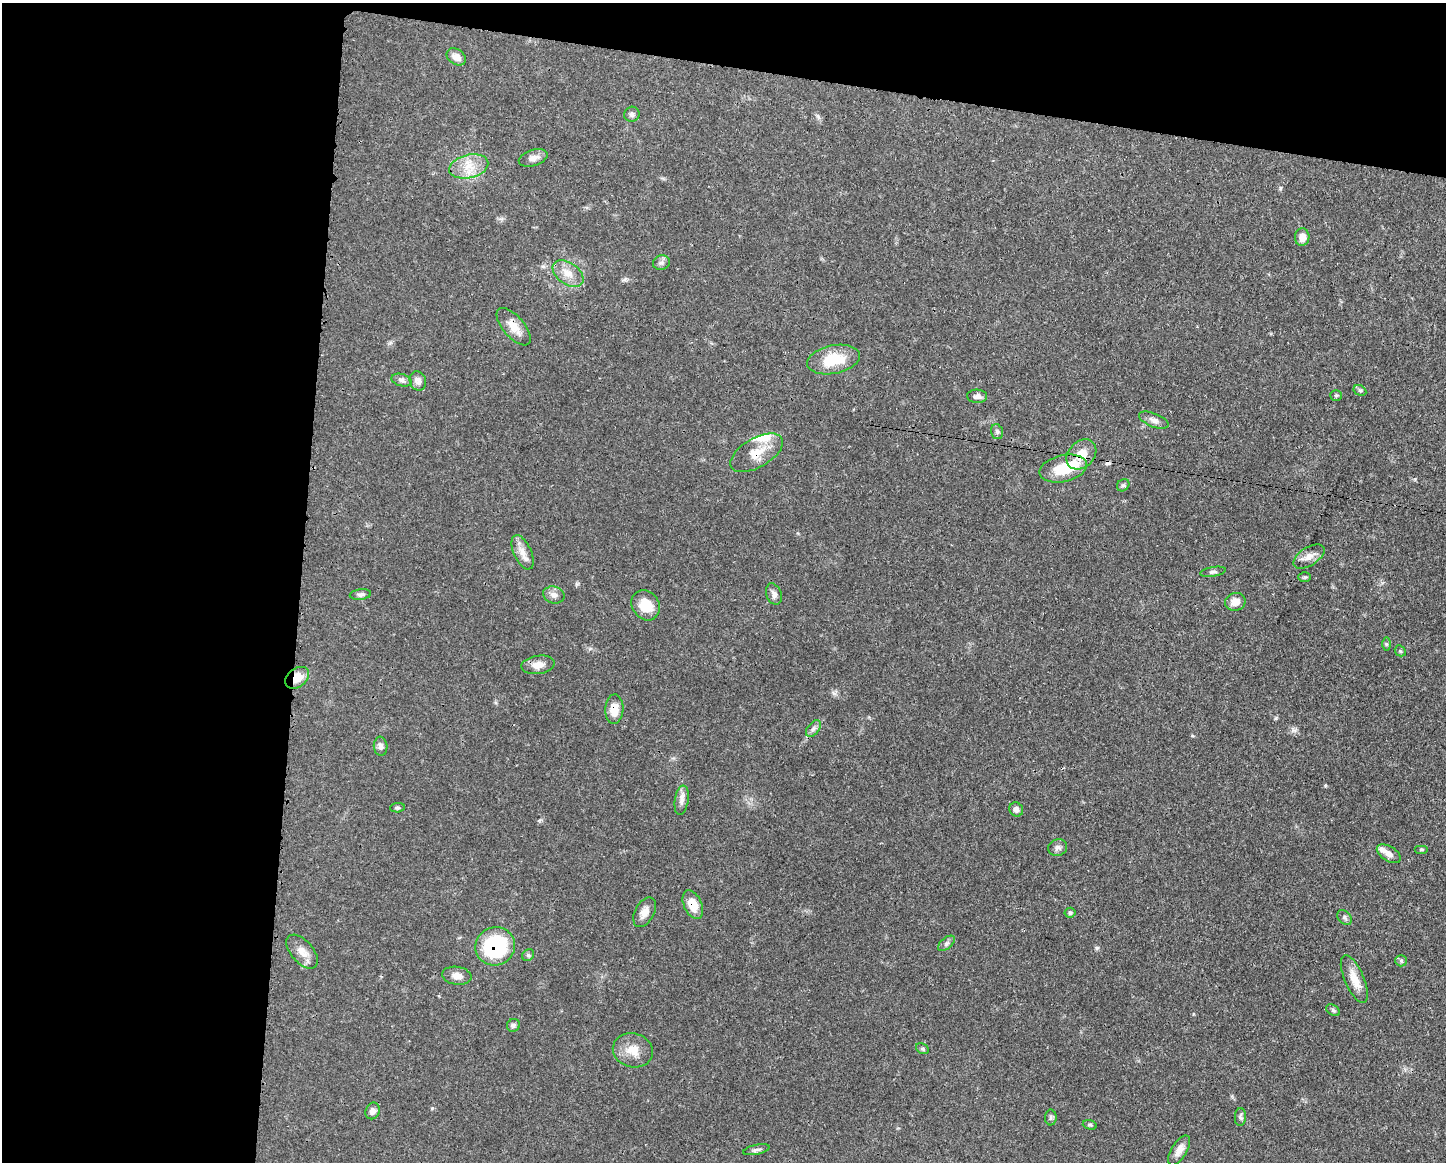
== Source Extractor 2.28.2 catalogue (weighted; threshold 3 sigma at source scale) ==
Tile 1 of 3 x 4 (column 1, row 1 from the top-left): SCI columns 118-1561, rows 3482-4641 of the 4678 x 4645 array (HDU 1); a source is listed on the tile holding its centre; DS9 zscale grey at full resolution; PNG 1448 x 1164 px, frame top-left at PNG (2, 3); each listed source drawn as its Kron ellipse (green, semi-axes under 4 px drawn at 4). Shown black and unused: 27% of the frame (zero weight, under 3 of 4 exposures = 1% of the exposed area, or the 3 px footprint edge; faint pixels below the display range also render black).
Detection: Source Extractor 2.28.2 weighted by HDU 2 'WHT'; one run over the whole footprint, this tile lists its part. Background 0.0581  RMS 0.0033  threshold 0.015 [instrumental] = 3 sigma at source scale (4.5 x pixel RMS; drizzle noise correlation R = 1.50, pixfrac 1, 0.05/0.05 arcsec/px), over >= 5 px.
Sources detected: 67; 1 cosmic-ray / hot-pixel residue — neither listed nor drawn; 3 inside a brighter listed object's ellipse — not listed separately; the other 63 listed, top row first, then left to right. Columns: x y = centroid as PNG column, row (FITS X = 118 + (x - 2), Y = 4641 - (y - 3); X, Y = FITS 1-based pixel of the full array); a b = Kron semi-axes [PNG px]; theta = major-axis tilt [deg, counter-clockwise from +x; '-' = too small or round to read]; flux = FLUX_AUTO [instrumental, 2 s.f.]
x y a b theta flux
456 57 10 7 -33 2.3
632 114 8 7 - 0.97
533 158 15 8 18 2.1
469 166 20 11 13 5.8
1302 237 9 7 88 2.7
662 263 8 7 - 1
568 273 17 10 -36 4.1
514 327 23 10 -49 4.4
833 360 27 14 11 11
401 380 10 6 -15 1.1
418 381 10 8 -70 1.8
1360 390 7 5 -29 0.6
1336 395 5 5 - 0.48
977 396 10 6 -3 1.4
1154 420 16 7 -21 1.7
997 432 8 5 -74 0.78
757 453 29 14 30 6.6
1081 454 17 13 46 5.2
1063 469 24 13 13 10
1123 485 7 5 41 0.68
523 552 18 9 -66 3
1309 557 17 9 32 2.8
1213 572 13 5 10 0.95
1305 577 6 5 - 0.51
774 594 11 7 -69 1.5
360 595 10 5 6 0.95
554 595 11 8 -15 1.8
1235 602 10 9 - 3
646 605 16 13 -54 6.4
1386 644 7 4 -90 0.59
1400 651 6 5 - 0.48
538 665 17 9 9 3
297 678 13 9 38 4.9
614 709 15 9 88 4.6
813 729 9 5 52 1.1
381 746 9 7 -85 1.4
682 800 15 7 81 1.9
397 808 7 4 4 0.56
1016 809 7 6 - 1.2
1058 848 9 8 - 1.3
1422 849 7 3 0 0.39
1389 854 13 7 -31 2.2
693 905 15 9 -65 5.3
645 912 16 9 61 2.7
1070 913 5 5 - 0.56
1345 918 8 6 -47 0.79
946 943 10 5 41 0.96
495 946 20 19 - 27
302 952 20 11 -49 3.5
528 955 6 5 - 0.64
1401 961 6 5 - 0.64
457 976 15 9 -8 2.4
1354 979 25 9 -66 4.9
1333 1010 7 5 -31 0.65
513 1025 7 6 - 0.73
922 1049 7 5 -31 0.59
633 1050 20 17 -15 5.3
373 1111 8 7 - 1.7
1051 1117 8 6 -89 0.66
1240 1117 9 5 89 0.79
1090 1125 7 4 -16 0.56
756 1150 13 5 12 1
1179 1150 17 7 58 2.9
Overlapping masked pixels (flux is a lower limit): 7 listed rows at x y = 514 327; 757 453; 1081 454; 297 678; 614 709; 693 905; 495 946
Unlisted compact peaks at least as high as the median listed source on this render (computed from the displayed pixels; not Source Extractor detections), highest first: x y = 1097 948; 1276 718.